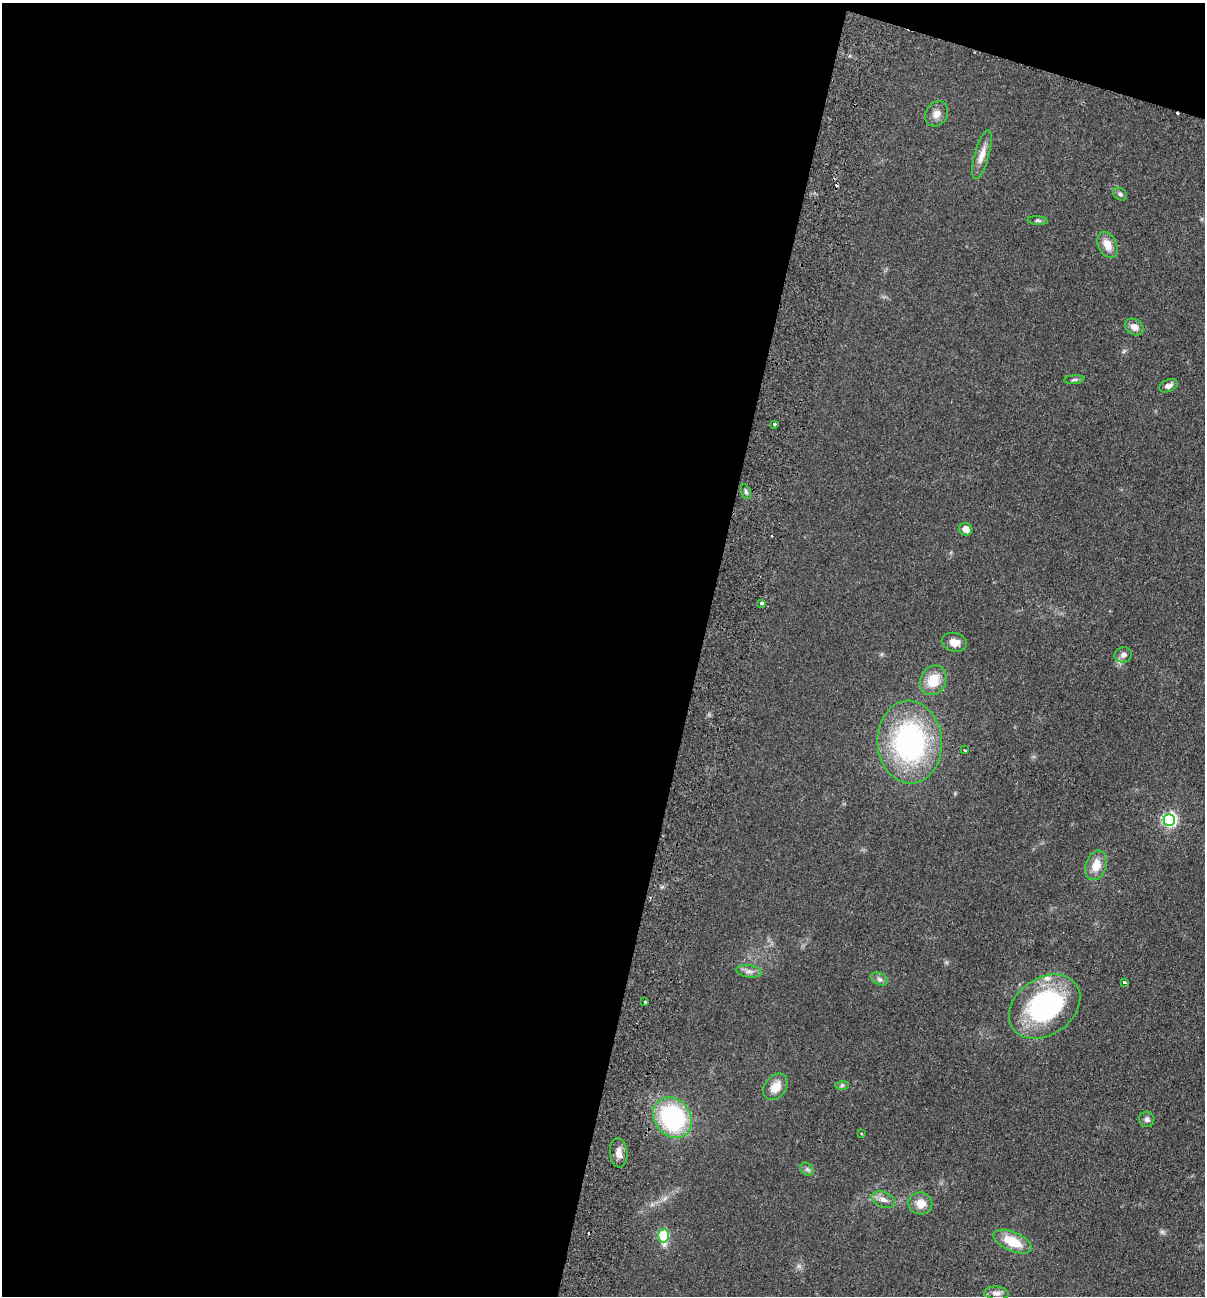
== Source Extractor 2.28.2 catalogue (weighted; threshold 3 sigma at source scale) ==
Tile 1 of 4 x 4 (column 1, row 1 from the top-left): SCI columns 310-1512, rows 3900-5193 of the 5308 x 5212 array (HDU 1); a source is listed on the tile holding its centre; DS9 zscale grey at full resolution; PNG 1207 x 1298 px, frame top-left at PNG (2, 3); each listed source drawn as its Kron ellipse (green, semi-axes under 4 px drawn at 4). Shown black and unused: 60% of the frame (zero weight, under 2 of 3 exposures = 3% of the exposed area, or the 3 px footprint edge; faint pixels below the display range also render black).
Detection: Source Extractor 2.28.2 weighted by HDU 2 'WHT'; one run over the whole footprint, this tile lists its part. Background 0.0596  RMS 0.0088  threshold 0.0398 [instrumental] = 3 sigma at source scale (4.5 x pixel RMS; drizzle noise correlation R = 1.50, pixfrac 1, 0.05/0.05 arcsec/px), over >= 5 px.
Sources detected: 41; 1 too faint to see at this stretch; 3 cosmic-ray / hot-pixel residue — neither listed nor drawn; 1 inside a brighter listed object's ellipse — not listed separately; the other 36 listed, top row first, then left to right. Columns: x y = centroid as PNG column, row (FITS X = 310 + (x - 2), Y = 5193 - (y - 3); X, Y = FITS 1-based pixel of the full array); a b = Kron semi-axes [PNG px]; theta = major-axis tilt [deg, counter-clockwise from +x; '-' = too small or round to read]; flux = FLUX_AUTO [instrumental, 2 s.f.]
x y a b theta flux
936 114 13 11 58 6.1
982 154 25 7 74 8.7
1120 194 8 6 -45 2.2
1038 221 10 4 -5 1.6
1107 245 14 9 -66 10
1134 327 10 7 -35 5.5
1074 380 10 4 5 1.7
1168 386 9 6 23 3.5
774 424 3 3 - 1.2
746 492 7 4 -72 1.9
966 529 7 6 - 6.4
761 603 3 3 - 11
954 642 13 9 -14 8.1
1123 655 9 7 18 4
933 680 15 12 62 19
910 742 41 32 -86 160
965 750 4 3 - 3.1
1169 820 6 6 - 190
1096 865 15 10 73 12
749 971 13 6 -8 3.9
879 979 9 5 -27 2.6
1124 982 3 3 - 1.8
645 1002 3 3 - 1.4
1045 1007 39 28 35 120
842 1085 7 4 1 1.5
776 1087 14 10 50 11
673 1118 21 18 -51 110
1147 1119 8 7 - 2.5
861 1134 3 2 - 0.73
619 1153 15 8 -84 6.1
807 1169 7 5 -44 2
883 1200 12 7 -21 4.8
920 1203 12 11 - 9.4
663 1236 7 5 -89 60
1013 1242 20 9 -24 21
996 1293 12 6 -5 3.9